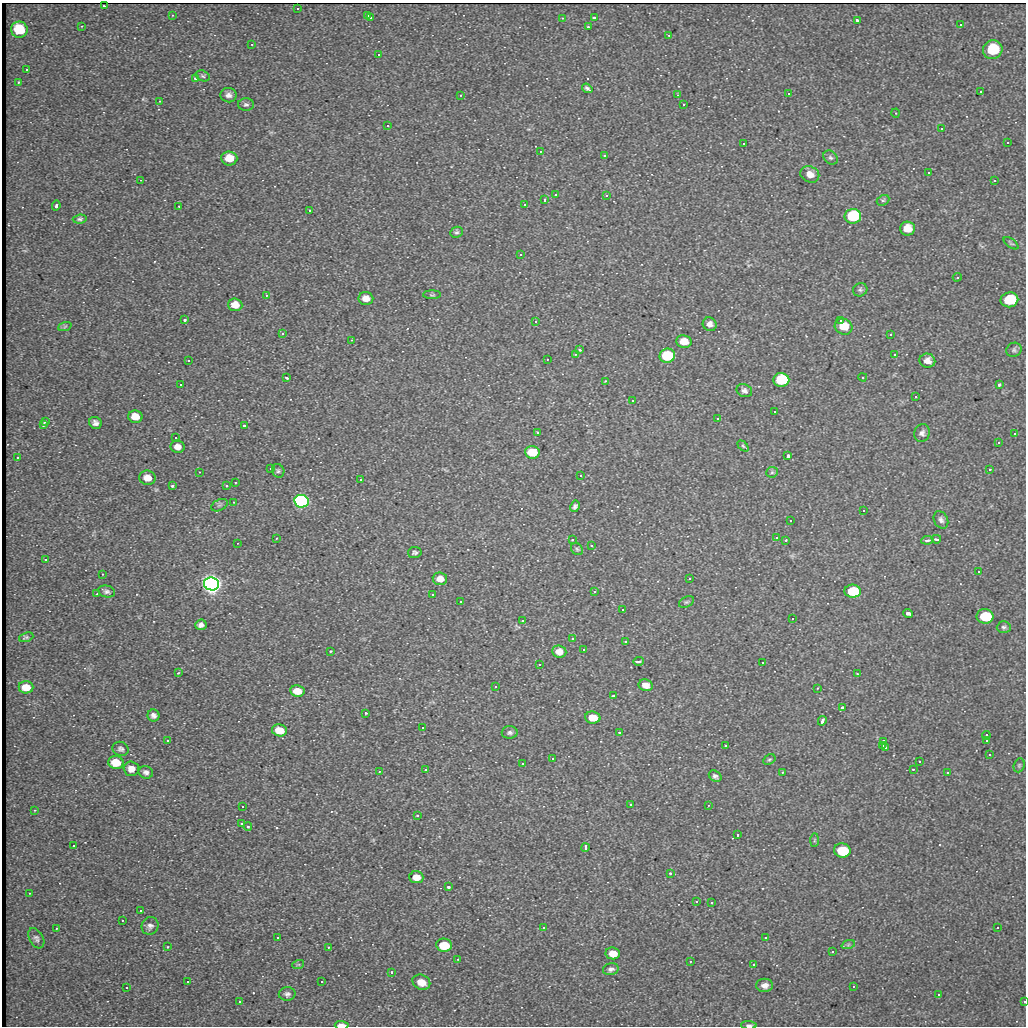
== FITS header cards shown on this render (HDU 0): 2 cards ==
NAXIS1  =                 1024
NAXIS2  =                 1024

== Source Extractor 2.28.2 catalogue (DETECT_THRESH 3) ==
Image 1024 x 1024 px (HDU 0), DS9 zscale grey, 1 PNG px = 1 image px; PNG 1028 x 1028 px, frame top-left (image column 1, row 1024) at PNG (2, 3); each listed source drawn as its Kron ellipse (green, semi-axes under 4 px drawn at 4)
Background 38.7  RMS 7.6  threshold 22.9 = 3 sigma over >= 5 px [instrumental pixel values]
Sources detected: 255; all 255 listed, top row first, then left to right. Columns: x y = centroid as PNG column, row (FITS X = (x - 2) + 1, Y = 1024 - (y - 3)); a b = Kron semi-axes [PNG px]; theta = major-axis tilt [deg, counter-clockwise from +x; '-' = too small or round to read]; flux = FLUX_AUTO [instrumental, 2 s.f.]
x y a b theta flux
104 6 3 3 - 5.4e+02
298 8 3 2 - 6.5e+02
172 15 3 2 - 3.7e+02
368 15 3 3 - 1.7e+03
371 18 3 2 - 6.5e+02
562 18 3 3 - 3.6e+02
594 18 4 3 - 2.5e+03
857 20 4 2 - 1.1e+03
960 24 2 2 - 4.4e+02
82 26 2 2 - 3.4e+02
588 27 4 3 - 7.1e+02
19 30 8 8 - 1.4e+04
669 35 3 2 - 3.5e+02
252 44 2 2 - 4.0e+02
993 50 10 9 - 1.7e+04
379 54 3 2 - 6.0e+02
27 70 2 2 - 4.1e+02
203 76 7 5 -19 9.9e+02
195 78 3 3 - 7.4e+02
18 82 3 2 - 3.2e+02
587 88 5 3 - 1.0e+03
981 91 3 2 - 4.9e+02
788 93 3 3 - 4.6e+03
228 95 8 7 - 2.5e+03
460 95 3 3 - 4.5e+02
677 95 3 2 - 3.7e+02
160 101 3 2 - 3.2e+02
684 104 3 2 - 5.1e+02
246 105 8 6 1 1.5e+03
896 113 4 3 - 4.3e+02
388 125 3 2 - 5.0e+02
941 128 4 3 - 8.9e+02
1008 142 3 2 - 3.4e+02
743 143 3 2 - 1.1e+03
540 151 2 2 - 3.9e+02
604 155 3 3 - 1.5e+03
229 158 8 7 - 6.9e+03
830 158 8 6 -43 1.2e+03
928 172 3 3 - 9.5e+02
810 174 10 8 -23 4.4e+03
140 180 3 2 - 2.7e+02
994 180 3 3 - 9.1e+02
555 194 3 3 - 8.7e+02
606 195 3 3 - 1.7e+03
545 200 3 3 - 1.7e+03
883 200 6 4 28 1.0e+03
524 204 3 3 - 5.7e+03
56 206 5 3 - 1.3e+03
179 207 3 2 - 3.4e+02
309 210 4 3 - 4.8e+02
853 216 8 7 - 3.1e+04
80 219 7 4 7 1.0e+03
907 229 7 7 - 6.4e+03
456 232 6 5 - 1.1e+03
1011 243 8 4 -37 7.7e+02
520 254 3 3 - 1.1e+03
957 277 4 3 - 7.5e+02
860 290 7 6 - 1.1e+03
266 295 4 3 - 7.2e+02
432 295 9 3 0 7.6e+02
366 298 7 6 - 4.5e+03
1009 300 9 7 10 1.8e+04
235 305 7 6 - 4.7e+03
185 320 3 3 - 1.2e+03
840 320 4 3 - 9.4e+02
535 321 3 3 - 1.7e+03
710 324 7 6 - 2.7e+03
65 326 7 4 20 9.1e+02
844 326 9 8 - 8.7e+03
282 333 3 3 - 8.9e+02
890 334 3 3 - 1.5e+03
352 340 4 2 - 3.1e+02
684 342 8 6 -10 6.1e+03
580 350 4 3 - 5.2e+02
1014 350 8 7 - 1.3e+03
575 354 4 3 - 5.2e+02
894 354 3 3 - 4.8e+03
667 356 8 7 - 3.3e+04
547 359 2 2 - 3.1e+02
188 360 3 3 - 1.6e+03
927 361 8 7 - 3.6e+03
863 377 4 3 - 6.1e+02
287 378 3 3 - 1.1e+03
781 380 8 7 - 3.3e+04
605 381 3 2 - 2.8e+02
180 384 3 2 - 9.2e+02
999 384 3 3 - 1.3e+03
744 391 8 6 -22 1.8e+03
916 396 3 2 - 5.2e+02
633 400 3 2 - 8.3e+02
774 411 3 2 - 1.0e+03
135 417 7 6 - 6.0e+03
717 418 3 3 - 3.1e+03
45 421 4 3 - 1.3e+03
95 423 6 6 - 1.9e+03
43 425 4 3 - 9.5e+02
244 426 3 3 - 3.6e+03
537 432 3 3 - 4.5e+03
922 433 9 7 67 2.0e+03
1015 433 3 2 - 7.6e+02
175 437 3 3 - 2.7e+03
999 442 3 3 - 5.2e+02
743 446 6 4 -45 6.6e+02
178 447 7 6 - 3.3e+03
532 452 7 6 - 1.5e+04
788 456 4 3 - 4.4e+03
17 457 3 2 - 4.7e+02
271 468 3 2 - 5.2e+02
990 469 3 3 - 4.3e+02
278 471 7 6 - 1.0e+03
199 472 2 2 - 2.6e+02
772 472 6 5 - 8.8e+02
580 475 3 3 - 1.7e+03
148 478 8 7 - 5.4e+03
360 479 3 3 - 4.7e+02
235 482 3 2 - 4.6e+02
172 486 3 3 - 7.8e+02
226 486 4 3 - 6.1e+02
302 501 7 6 - 3.0e+05
233 502 2 2 - 2.4e+02
219 505 9 5 27 1.1e+03
575 506 6 4 62 1.2e+03
863 510 2 2 - 4.5e+02
790 520 3 2 - 5.7e+02
941 520 9 6 -62 1.8e+03
776 537 3 3 - 1.2e+03
276 538 3 3 - 4.7e+02
936 539 5 3 - 1.4e+03
572 540 3 2 - 3.6e+02
786 540 4 3 - 5.3e+02
927 540 6 4 7 1.4e+03
238 543 2 2 - 3.2e+02
591 545 2 2 - 4.1e+02
577 549 7 5 -47 8.7e+02
415 552 7 5 8 1.1e+03
45 559 3 2 - 6.9e+02
978 571 3 2 - 6.9e+02
102 574 3 2 - 3.5e+02
689 578 3 2 - 8.5e+02
440 579 7 6 - 4.5e+03
211 584 7 6 - 1.4e+06
594 591 3 3 - 3.9e+03
853 591 8 6 -4 2.2e+04
107 592 9 6 -11 1.3e+03
97 594 3 3 - 6.6e+02
432 594 3 3 - 2.0e+03
460 601 3 2 - 9.6e+02
686 602 8 5 26 8.6e+02
622 609 3 3 - 1.7e+03
908 613 5 3 - 5.1e+03
985 616 8 7 - 1.9e+04
792 618 3 2 - 4.3e+02
522 620 3 3 - 2.2e+03
201 625 6 5 - 1.9e+03
1004 627 7 6 - 1.1e+03
26 637 7 4 20 7.9e+02
572 638 3 3 - 1.3e+03
625 641 3 3 - 1.2e+03
583 649 3 3 - 2.3e+03
330 651 3 2 - 6.2e+02
559 652 7 6 - 4.0e+03
638 661 5 3 - 1.9e+03
762 662 3 3 - 1.6e+03
539 664 3 2 - 9.1e+02
178 673 3 2 - 3.6e+02
857 674 4 2 - 4.2e+02
646 685 7 6 - 3.3e+03
495 686 3 3 - 1.1e+03
26 687 7 6 - 5.4e+03
817 688 3 2 - 3.4e+02
297 691 7 5 -7 7.4e+03
613 696 3 3 - 6.9e+02
842 707 3 3 - 3.7e+03
366 713 3 2 - 6.4e+02
153 715 6 6 - 1.9e+03
593 717 7 6 - 7.8e+03
822 721 5 3 - 1.4e+03
422 727 3 3 - 1.9e+03
279 730 7 6 - 8.2e+03
510 732 8 6 4 1.4e+03
619 733 3 3 - 7.1e+02
986 736 4 3 - 2.4e+03
167 740 3 3 - 1.1e+04
986 740 3 3 - 8.6e+02
883 741 3 3 - 4.0e+03
725 745 3 2 - 6.3e+02
882 745 3 3 - 1.6e+03
886 747 4 3 - 1.2e+03
121 749 8 7 - 1.5e+03
989 754 3 3 - 1.7e+03
552 758 3 2 - 6.3e+02
769 759 6 4 31 8.2e+02
919 761 3 2 - 6.8e+02
116 762 7 6 - 1.0e+04
522 763 3 3 - 1.0e+03
1019 765 7 5 70 9.2e+02
131 769 7 7 - 3.8e+03
425 769 3 2 - 7.0e+02
913 769 3 2 - 4.3e+02
379 771 3 2 - 4.0e+02
146 772 7 6 - 1.7e+03
782 772 3 2 - 3.1e+02
947 772 3 2 - 6.6e+02
715 776 7 5 -34 1.4e+03
630 805 3 3 - 1.0e+03
708 805 3 2 - 4.2e+02
242 806 3 2 - 8.5e+02
35 810 2 2 - 4.0e+02
417 815 3 2 - 5.4e+02
241 823 3 3 - 1.2e+03
248 827 4 3 - 6.0e+02
737 834 3 3 - 9.5e+03
814 840 7 4 88 7.9e+02
73 845 3 3 - 1.7e+03
585 848 4 3 - 2.9e+03
842 850 8 7 - 2.1e+04
670 873 3 3 - 6.0e+02
416 877 7 6 - 5.2e+03
448 887 3 3 - 1.9e+03
29 893 2 2 - 2.8e+02
696 901 3 3 - 4.4e+03
711 902 3 3 - 1.4e+03
140 910 3 2 - 8.8e+02
122 920 3 2 - 5.5e+02
150 926 9 8 - 2.1e+03
543 927 3 2 - 5.4e+02
997 927 3 3 - 1.2e+03
56 928 2 2 - 4.4e+02
277 937 3 3 - 1.5e+03
765 937 3 3 - 1.7e+03
36 938 11 7 -60 1.6e+03
444 945 8 6 -8 1.3e+04
848 945 7 4 19 9.3e+02
167 947 3 2 - 4.3e+02
328 947 3 2 - 4.8e+02
832 951 3 3 - 7.6e+02
613 953 7 6 - 4.9e+03
458 959 3 2 - 3.7e+02
690 961 3 2 - 4.2e+02
753 964 3 3 - 1.4e+03
298 965 6 3 19 6.8e+02
611 969 8 6 13 1.7e+03
391 972 3 3 - 1.0e+03
187 981 3 2 - 9.8e+02
321 981 3 3 - 2.1e+03
421 982 9 7 -23 6.5e+03
765 985 8 6 1 2.9e+03
853 986 3 2 - 4.1e+02
126 987 3 3 - 1.4e+03
287 994 8 7 - 1.7e+03
938 994 3 3 - 3.0e+03
239 1001 3 3 - 4.3e+03
1024 1001 3 2 - 5.5e+02
342 1025 7 3 -2 7.0e+03
749 1025 7 3 -3 1.0e+03
At the frame edge (FLAGS 8, measured only in part): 3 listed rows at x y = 1024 1001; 342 1025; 749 1025